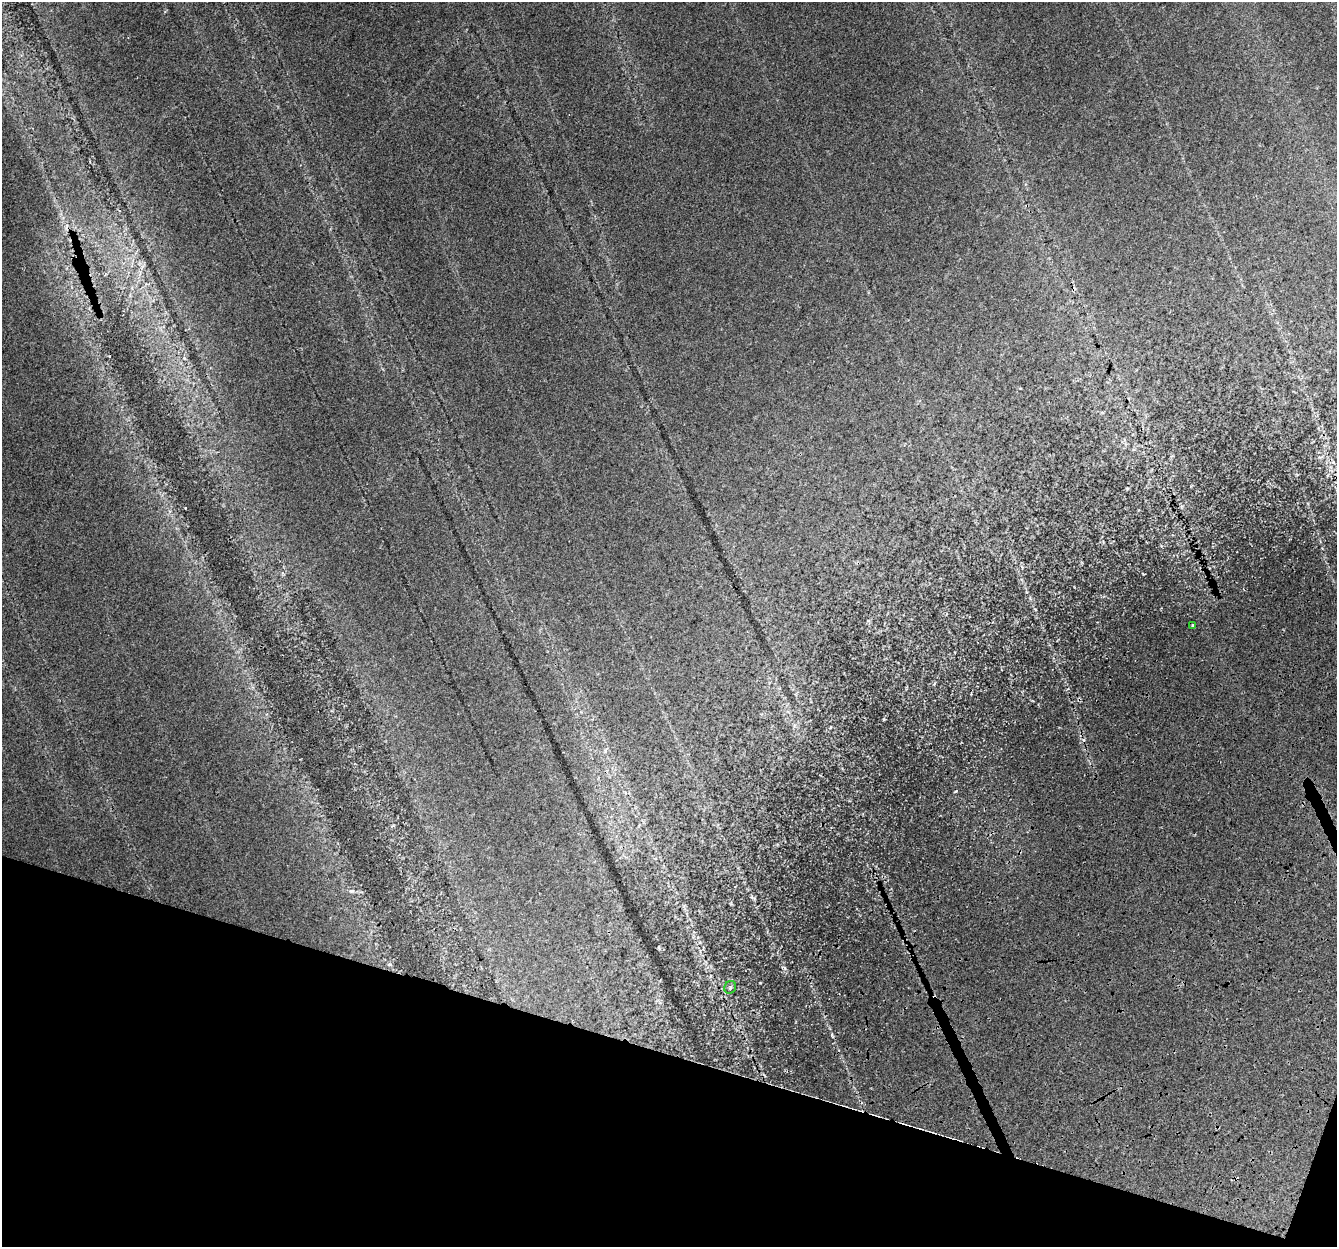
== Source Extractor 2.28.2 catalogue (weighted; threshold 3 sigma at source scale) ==
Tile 15 of 4 x 4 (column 3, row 4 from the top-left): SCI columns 2696-4030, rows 273-1517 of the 5399 x 5588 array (HDU 1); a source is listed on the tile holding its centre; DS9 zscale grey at full resolution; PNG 1339 x 1249 px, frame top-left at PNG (2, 2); each listed source drawn as its Kron ellipse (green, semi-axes under 4 px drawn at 4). Shown black and unused: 16% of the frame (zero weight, under 3 of 4 exposures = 5% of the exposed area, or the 3 px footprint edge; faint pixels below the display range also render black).
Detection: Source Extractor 2.28.2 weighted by HDU 2 'WHT'; one run over the whole footprint, this tile lists its part. Background 0.0612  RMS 0.0048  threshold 0.0218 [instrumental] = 3 sigma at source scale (4.5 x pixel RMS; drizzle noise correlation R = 1.50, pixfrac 1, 0.0396/0.0396 arcsec/px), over >= 5 px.
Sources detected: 4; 2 cosmic-ray / hot-pixel residue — neither listed nor drawn; the other 2 listed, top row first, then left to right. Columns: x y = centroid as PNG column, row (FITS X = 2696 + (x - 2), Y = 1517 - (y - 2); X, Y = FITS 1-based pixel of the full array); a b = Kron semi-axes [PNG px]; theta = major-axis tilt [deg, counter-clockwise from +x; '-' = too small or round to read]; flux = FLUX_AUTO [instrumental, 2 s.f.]
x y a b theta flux
1193 625 3 3 - 0.57
730 987 6 5 - 1.1